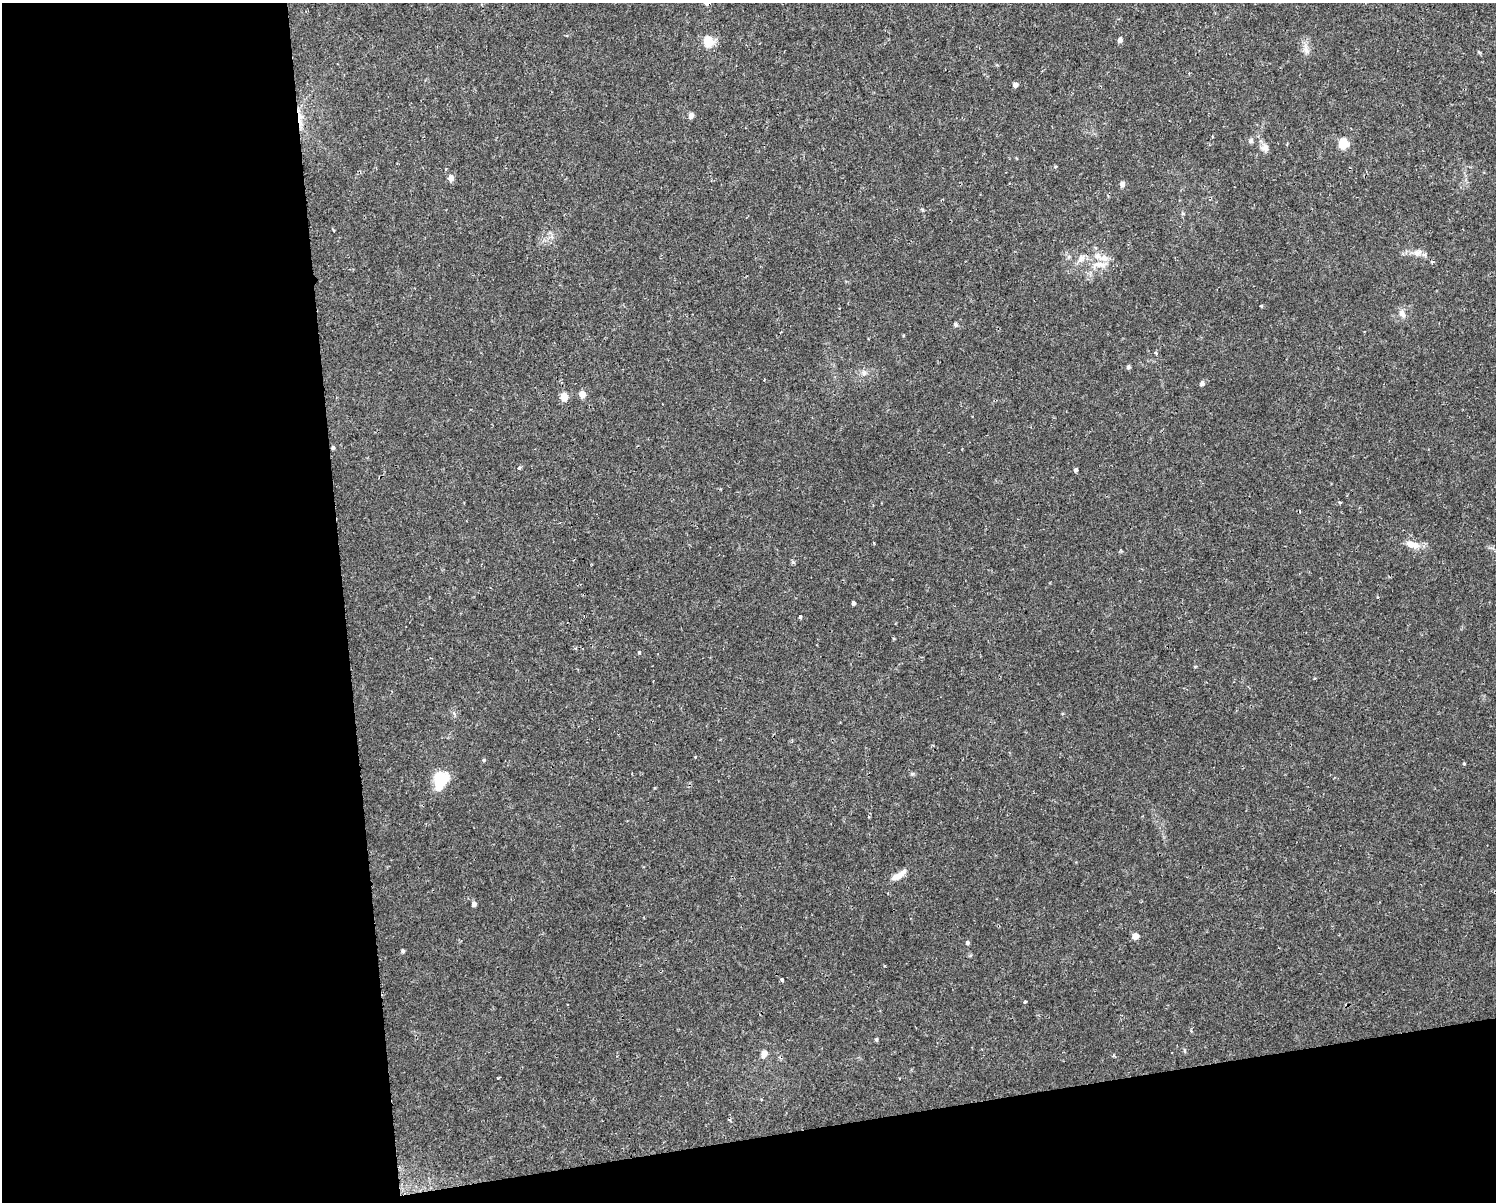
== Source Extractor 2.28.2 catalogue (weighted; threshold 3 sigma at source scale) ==
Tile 10 of 3 x 4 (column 1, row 4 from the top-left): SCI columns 67-1560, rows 1-1200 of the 4573 x 4799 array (HDU 1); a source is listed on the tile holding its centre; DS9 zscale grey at full resolution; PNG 1498 x 1204 px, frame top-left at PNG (2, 3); no overlay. Shown black and unused: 29% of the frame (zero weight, under 2 of 3 exposures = <1% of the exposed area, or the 3 px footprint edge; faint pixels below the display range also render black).
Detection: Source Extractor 2.28.2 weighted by HDU 2 'WHT'; one run over the whole footprint, this tile lists its part. Background 0.0342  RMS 0.0031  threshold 0.0142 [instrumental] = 3 sigma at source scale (4.5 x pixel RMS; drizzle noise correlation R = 1.50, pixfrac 1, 0.0396/0.0396 arcsec/px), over >= 5 px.
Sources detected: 57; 2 cosmic-ray / hot-pixel residue — not listed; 1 inside a brighter listed object's ellipse — not listed separately; the other 54 listed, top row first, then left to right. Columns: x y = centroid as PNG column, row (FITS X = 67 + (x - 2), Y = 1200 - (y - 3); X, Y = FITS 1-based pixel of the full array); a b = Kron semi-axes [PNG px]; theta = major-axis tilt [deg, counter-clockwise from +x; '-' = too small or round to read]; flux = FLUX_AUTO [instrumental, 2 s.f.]
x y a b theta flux
1120 40 5 5 - 0.99
709 42 5 5 - 19
1306 50 14 7 -68 1.8
1015 85 4 4 - 1.8
691 115 6 5 - 1.3
300 118 23 5 -87 3.4
1251 141 8 6 55 0.75
1343 144 5 5 - 16
1265 147 12 10 21 1.7
1055 167 4 3 - 0.28
445 169 3 3 - 0.32
451 178 7 6 - 1.7
1122 184 6 6 - 1
334 230 3 2 - 0.48
1417 253 14 9 19 2.1
1097 256 10 8 -39 2
1081 258 11 8 47 1.7
1432 262 4 4 - 0.43
1098 265 20 8 4 3.7
1260 306 3 3 - 1.5
1402 313 10 8 -55 1.8
955 324 6 6 - 0.55
1156 353 4 3 - 0.39
1128 367 5 5 - 0.64
864 373 8 7 - 1.3
1202 383 5 5 - 1.1
582 394 5 5 - 4.5
564 397 5 4 - 8.1
333 447 5 4 - 0.57
519 468 5 4 - 0.39
1076 470 4 4 - 0.92
1339 502 5 3 - 0.35
1412 544 18 8 -15 3.7
793 563 6 4 -1 0.47
854 603 4 3 - 2
800 616 4 3 - 1.5
695 757 3 3 - 0.26
484 760 5 4 - 0.34
1464 764 4 4 - 0.29
912 774 6 5 - 0.47
441 781 21 14 61 9.1
899 875 22 7 32 2.9
474 904 5 4 - 1.2
1135 936 7 6 - 1.8
967 943 5 5 - 0.58
403 951 5 4 - 0.63
885 966 3 2 - 0.38
782 980 4 3 - 1.2
1025 1001 3 3 - 0.86
1191 1031 4 3 - 0.34
876 1039 5 3 - 0.43
1185 1051 6 3 -71 0.38
764 1054 7 6 - 2.4
761 1099 3 2 - 0.24
Overlapping masked pixels (flux is a lower limit): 1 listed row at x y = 300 118
Unlisted compact peaks at least as high as the median listed source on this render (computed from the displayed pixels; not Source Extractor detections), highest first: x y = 639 652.